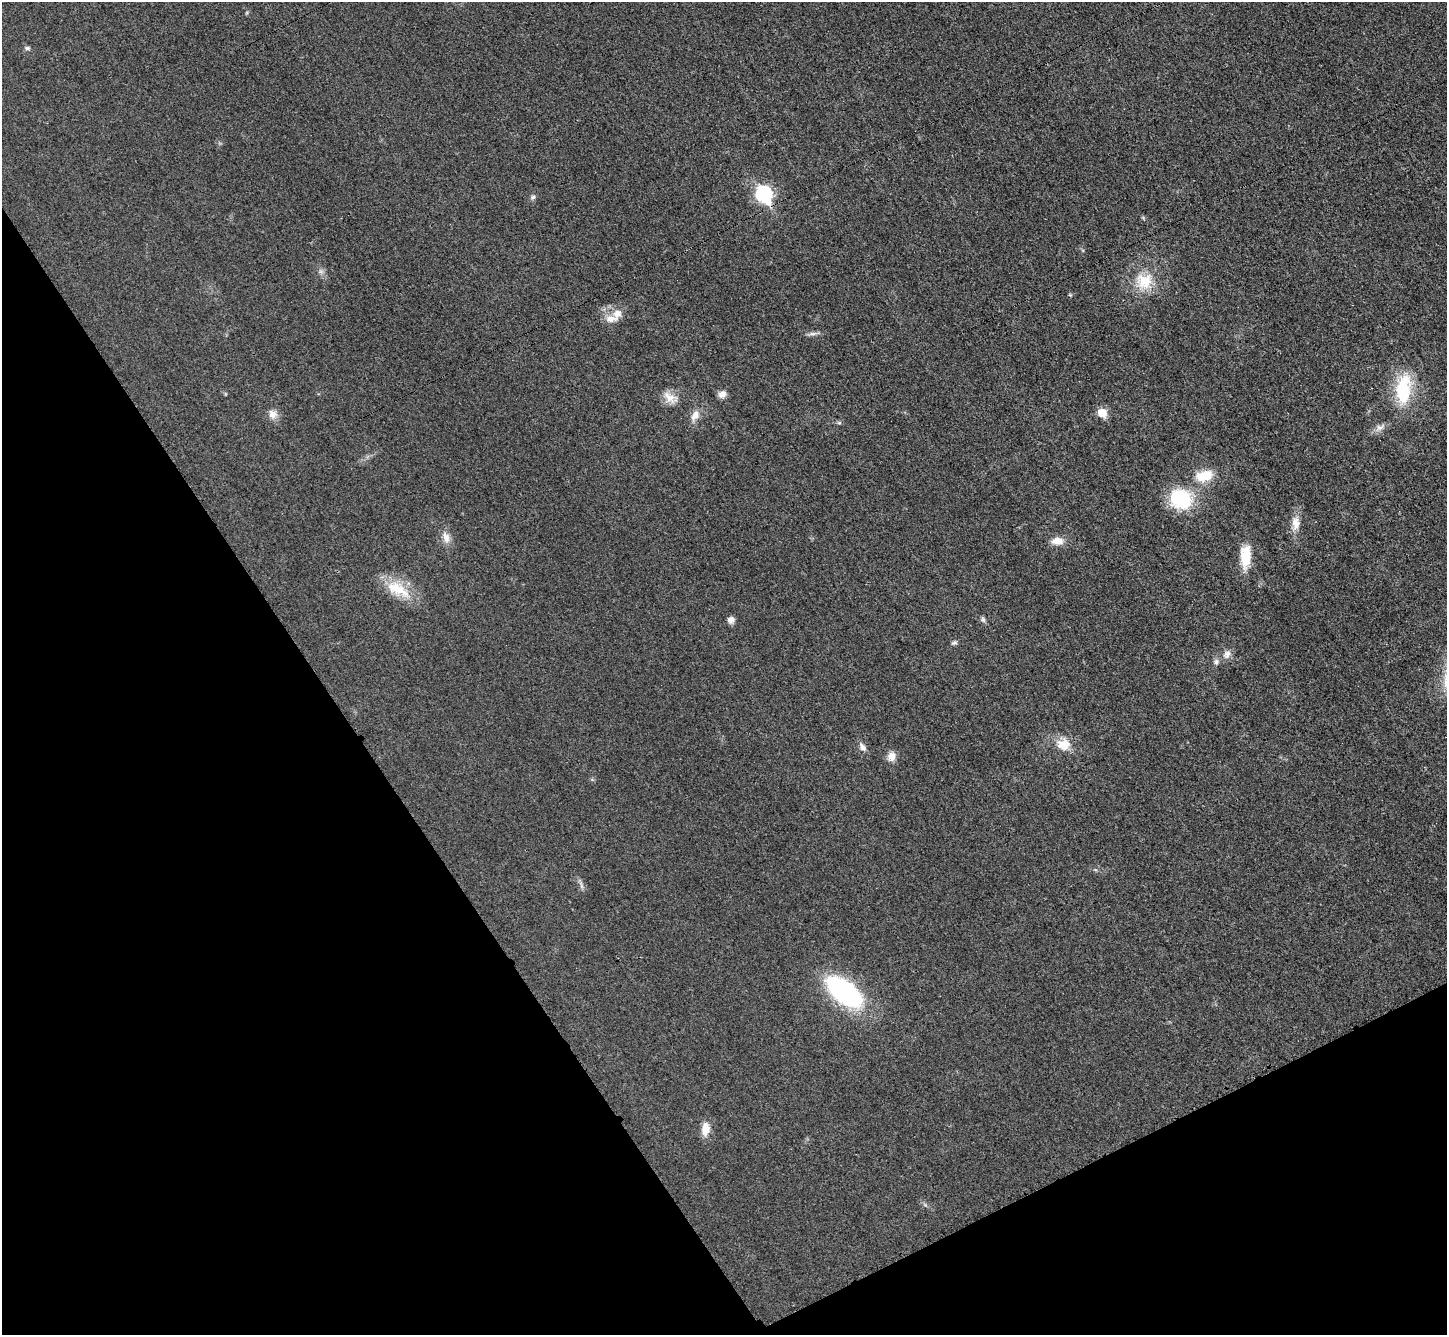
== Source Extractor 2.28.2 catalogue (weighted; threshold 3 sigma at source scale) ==
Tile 14 of 4 x 4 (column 2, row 4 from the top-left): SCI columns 1468-2912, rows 309-1641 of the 5823 x 5815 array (HDU 1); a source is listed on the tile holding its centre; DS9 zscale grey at full resolution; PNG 1449 x 1337 px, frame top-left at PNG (2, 2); no overlay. Shown black and unused: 29% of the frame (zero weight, under 3 of 4 exposures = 2% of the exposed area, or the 3 px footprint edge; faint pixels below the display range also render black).
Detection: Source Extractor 2.28.2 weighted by HDU 2 'WHT'; one run over the whole footprint, this tile lists its part. Background 0.0191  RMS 0.0044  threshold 0.0197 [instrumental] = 3 sigma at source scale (4.5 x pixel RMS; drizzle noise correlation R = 1.50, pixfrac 1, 0.05/0.05 arcsec/px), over >= 5 px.
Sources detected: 36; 1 inside a brighter object's white glare — not listed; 1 inside a brighter listed object's ellipse — not listed separately; the other 34 listed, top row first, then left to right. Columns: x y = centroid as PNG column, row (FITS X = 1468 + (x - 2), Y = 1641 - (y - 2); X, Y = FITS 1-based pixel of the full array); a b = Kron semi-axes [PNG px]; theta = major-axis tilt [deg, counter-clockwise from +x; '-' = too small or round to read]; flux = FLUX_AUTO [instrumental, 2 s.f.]
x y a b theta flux
27 48 8 5 -14 0.96
764 194 10 8 -58 78
533 197 8 6 33 1.1
321 271 7 6 - 1.3
1144 281 26 24 15 15
1070 295 5 4 - 0.5
617 313 12 10 12 4.1
813 334 12 6 5 1.6
1403 389 35 17 84 26
722 394 11 9 34 2.3
670 398 23 12 -31 5.3
1102 413 7 6 - 10
273 414 12 11 - 3.5
695 415 16 10 62 3.9
839 423 6 4 0 0.69
1380 428 15 8 25 2.8
1207 475 15 15 - 8.5
1181 499 23 20 -18 29
1296 523 23 12 86 5.5
446 537 17 10 -70 3.8
1057 541 15 9 -1 4.8
1245 556 28 12 87 11
398 589 39 17 -29 14
983 619 8 5 -63 1
731 620 8 8 - 2
954 643 8 5 26 0.95
1227 654 13 10 62 2.8
1216 662 9 7 84 1.4
1063 744 19 17 -16 7.5
862 747 12 7 -56 2.2
891 756 13 10 72 3.3
581 885 13 4 -74 1.4
844 992 37 18 -38 76
705 1129 18 10 85 5
Overlapping masked pixels (flux is a lower limit): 1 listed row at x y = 764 194